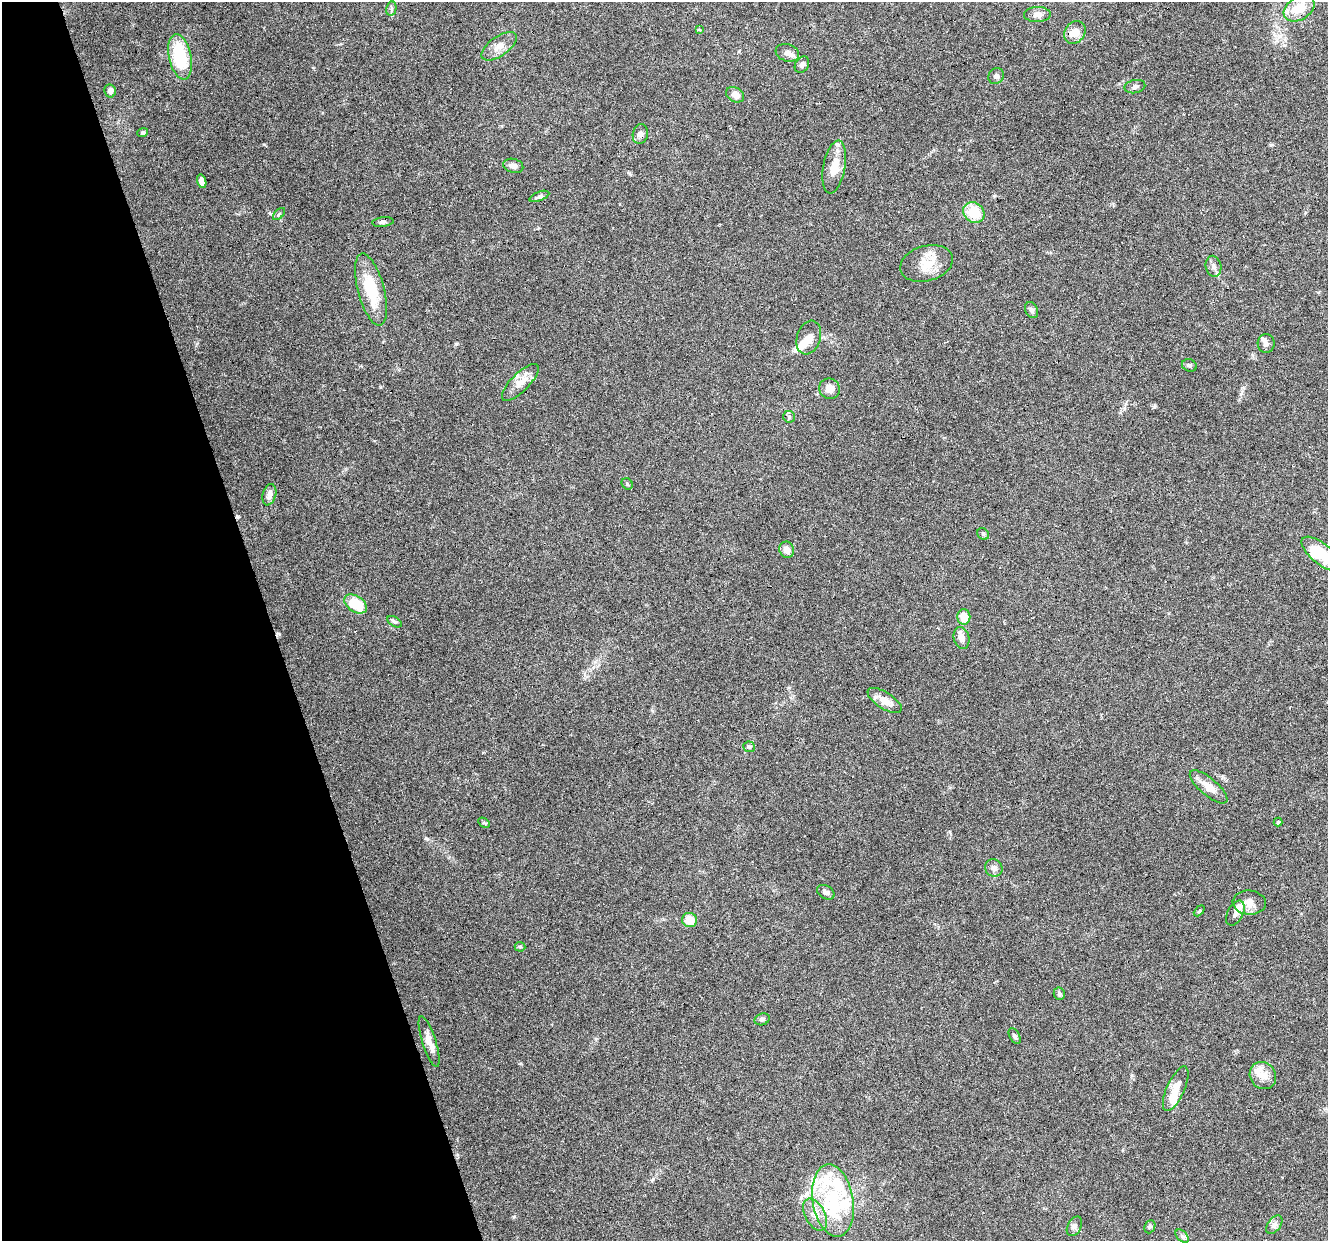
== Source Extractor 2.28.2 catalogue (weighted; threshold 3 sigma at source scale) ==
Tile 5 of 4 x 4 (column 1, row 2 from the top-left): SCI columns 1-1326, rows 2588-3826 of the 5306 x 5122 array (HDU 1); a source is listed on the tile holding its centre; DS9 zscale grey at full resolution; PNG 1330 x 1243 px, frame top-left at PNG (2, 2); each listed source drawn as its Kron ellipse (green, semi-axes under 4 px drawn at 4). Shown black and unused: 20% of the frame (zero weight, under 3 of 6 exposures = <1% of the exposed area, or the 3 px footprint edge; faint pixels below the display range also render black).
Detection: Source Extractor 2.28.2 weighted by HDU 2 'WHT'; one run over the whole footprint, this tile lists its part. Background 0.0592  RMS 0.004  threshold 0.0164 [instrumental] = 3 sigma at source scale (4.09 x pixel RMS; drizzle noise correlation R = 1.36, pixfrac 0.8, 0.0396/0.0396 arcsec/px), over >= 5 px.
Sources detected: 82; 3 inside a brighter object's white glare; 3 cosmic-ray / hot-pixel residue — neither listed nor drawn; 11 inside a brighter listed object's ellipse — not listed separately; the other 65 listed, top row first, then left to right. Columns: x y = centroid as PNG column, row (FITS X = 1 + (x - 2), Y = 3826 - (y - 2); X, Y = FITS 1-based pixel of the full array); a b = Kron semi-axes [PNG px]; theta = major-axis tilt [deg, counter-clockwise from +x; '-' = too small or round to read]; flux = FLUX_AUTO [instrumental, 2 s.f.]
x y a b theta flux
1299 8 16 11 30 9
391 9 7 5 79 0.8
1037 15 13 7 1 2
700 30 4 3 - 0.97
1075 32 12 10 50 3.6
499 46 20 9 36 3.6
787 53 12 8 -18 2.2
180 57 23 11 -78 20
802 65 9 6 58 1.2
996 76 8 7 - 1.2
1135 87 10 6 12 1.2
110 91 6 6 - 1.7
735 95 9 7 -31 2.4
143 133 5 4 - 0.8
640 134 10 7 79 1.5
513 166 10 7 -14 1.6
834 167 27 11 79 6.6
202 181 7 4 -74 1.5
539 196 10 4 21 0.87
974 212 11 9 -41 11
279 214 7 4 45 0.64
383 222 10 5 7 1.1
926 263 27 17 16 7.7
1213 266 11 7 -77 1.8
371 290 37 13 -75 15
1032 310 8 6 -63 1.1
809 338 17 11 72 3.3
1266 343 9 8 - 1.4
1189 365 7 6 - 0.78
520 382 24 9 45 4.3
830 389 10 10 - 2.7
789 417 6 6 - 0.68
627 484 6 5 - 0.54
269 495 11 6 75 2
983 534 6 5 - 0.54
787 550 8 7 - 2.7
1321 554 24 10 -39 10
356 604 12 8 -33 11
964 617 8 6 -89 4.7
395 622 8 4 -30 0.72
961 638 11 8 -77 2.4
885 700 19 8 -33 4
749 747 6 5 - 0.67
1209 787 23 8 -40 4.3
1278 822 4 4 - 0.41
484 823 6 4 -28 0.56
994 868 9 8 - 1.7
826 892 9 6 -31 1.2
1249 903 16 12 -6 4.4
1199 911 6 4 45 0.47
1235 913 13 8 63 2.1
690 920 7 7 - 5.8
520 947 5 5 - 0.48
1059 994 6 5 - 0.79
762 1019 8 6 19 0.94
1015 1036 8 5 -62 0.89
429 1042 26 6 -72 3.7
1263 1075 14 12 -50 3.6
1176 1089 24 9 66 4.8
833 1201 37 20 -80 23
815 1215 17 10 -62 3.8
1274 1225 10 6 53 1.4
1074 1226 10 6 62 1.3
1150 1227 7 5 66 0.61
1182 1236 8 5 -45 0.92
Isophote crosses this tile's border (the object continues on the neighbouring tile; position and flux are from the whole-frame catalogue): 2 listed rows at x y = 1299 8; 1321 554
Unlisted compact peaks at least as high as the median listed source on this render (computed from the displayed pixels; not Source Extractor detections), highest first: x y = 456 344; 1154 407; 653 1179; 380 387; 264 144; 514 1217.